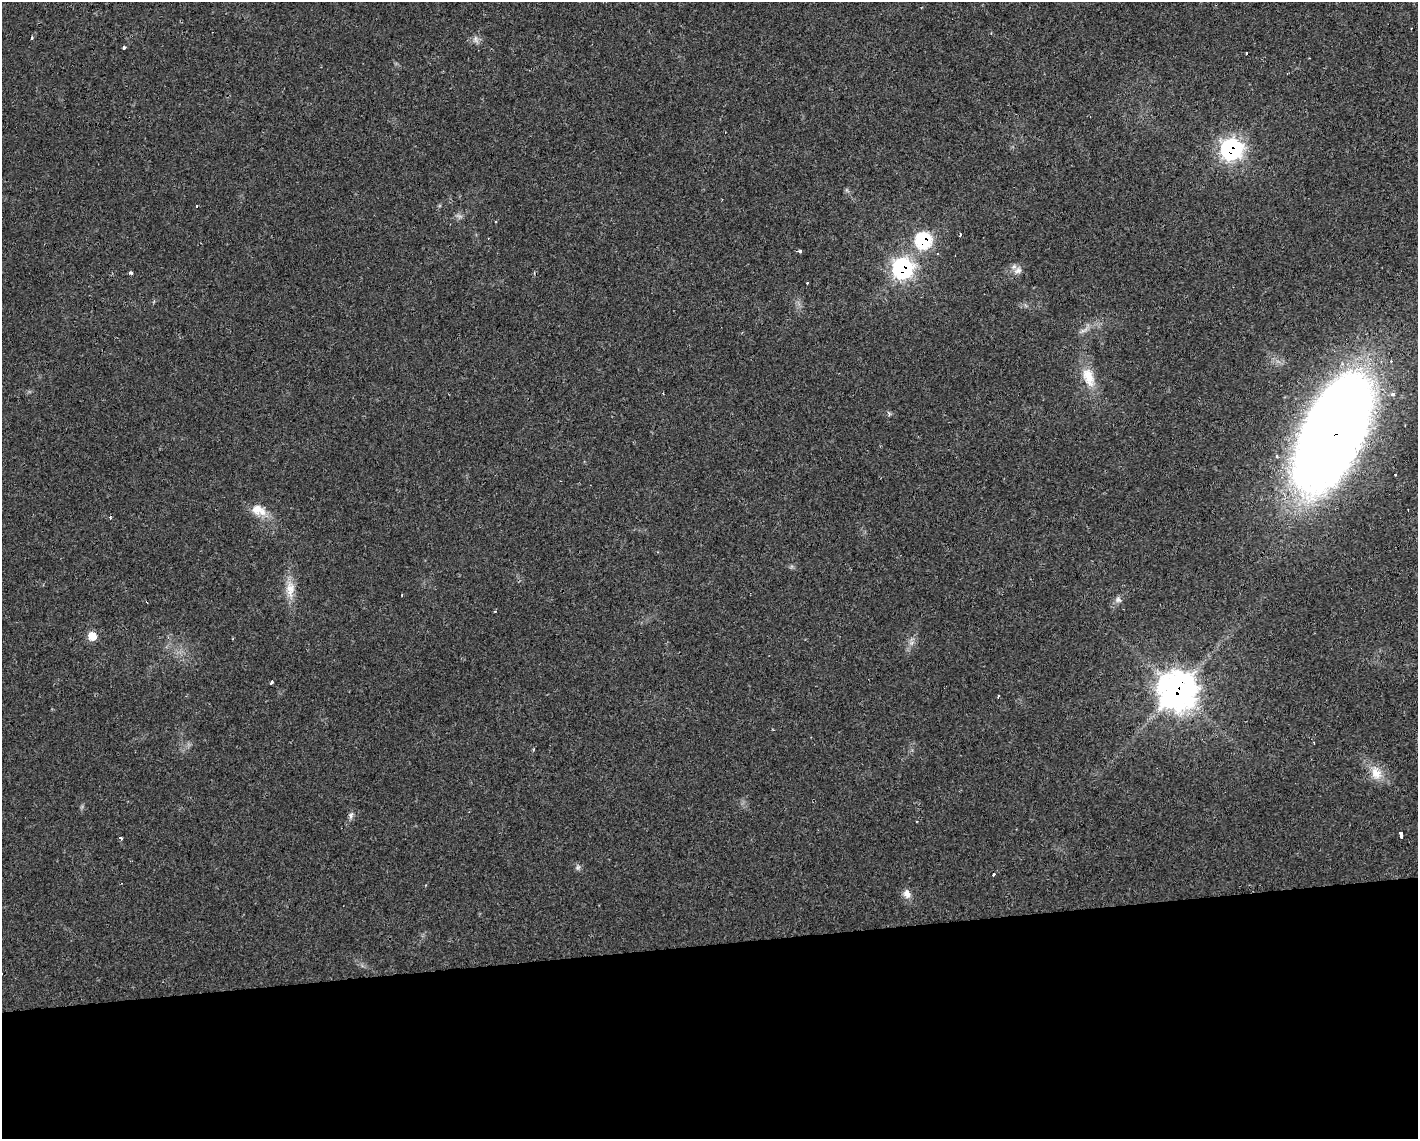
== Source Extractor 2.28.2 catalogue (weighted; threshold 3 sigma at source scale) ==
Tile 11 of 3 x 4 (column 2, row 4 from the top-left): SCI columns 1463-2878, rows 1-1137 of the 4298 x 4548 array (HDU 1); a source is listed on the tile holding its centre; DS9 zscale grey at full resolution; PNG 1420 x 1141 px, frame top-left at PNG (2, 2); no overlay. Shown black and unused: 17% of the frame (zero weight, under 2 of 3 exposures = <1% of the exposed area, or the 3 px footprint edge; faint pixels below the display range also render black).
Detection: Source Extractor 2.28.2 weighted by HDU 2 'WHT'; one run over the whole footprint, this tile lists its part. Background 0.0253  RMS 0.0033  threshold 0.0147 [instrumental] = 3 sigma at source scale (4.5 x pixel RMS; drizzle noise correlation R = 1.50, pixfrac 1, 0.0396/0.0396 arcsec/px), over >= 5 px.
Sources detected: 39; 2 too faint to see at this stretch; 5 cosmic-ray / hot-pixel residue — not listed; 1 inside a brighter listed object's ellipse — not listed separately; the other 31 listed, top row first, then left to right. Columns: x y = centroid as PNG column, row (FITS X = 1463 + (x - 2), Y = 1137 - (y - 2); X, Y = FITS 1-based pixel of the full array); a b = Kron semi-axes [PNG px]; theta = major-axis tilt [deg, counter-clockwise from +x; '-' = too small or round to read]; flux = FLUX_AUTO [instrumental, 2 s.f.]
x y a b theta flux
32 38 3 3 - 0.94
476 39 11 7 -78 1.4
123 48 3 3 - 1.8
1246 53 3 3 - 1.3
1231 149 11 10 - 83
960 235 3 3 - 1.3
923 241 10 9 - 30
800 251 3 3 - 0.99
902 268 10 10 - 74
1018 270 13 9 31 2.1
131 273 4 3 - 0.87
1088 377 30 15 -70 7.7
1392 394 4 3 - 2
889 414 6 5 - 0.66
1332 435 103 47 65 440
1395 475 2 2 - 0.29
258 510 22 13 -24 5.2
110 517 3 3 - 0.45
290 589 26 12 -88 5.4
1118 600 10 7 -28 1.2
495 611 3 3 - 0.31
92 636 9 8 - 4.7
271 682 4 3 - 1.1
1177 690 16 16 - 320
1376 773 21 15 -75 5.4
351 815 12 5 72 1.1
1401 835 5 3 - 400
121 838 3 3 - 1.6
578 867 8 6 57 0.85
993 875 4 3 - 3
907 894 12 10 -66 2.2
Overlapping masked pixels (flux is a lower limit): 5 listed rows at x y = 1231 149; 923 241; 902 268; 1332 435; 1177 690